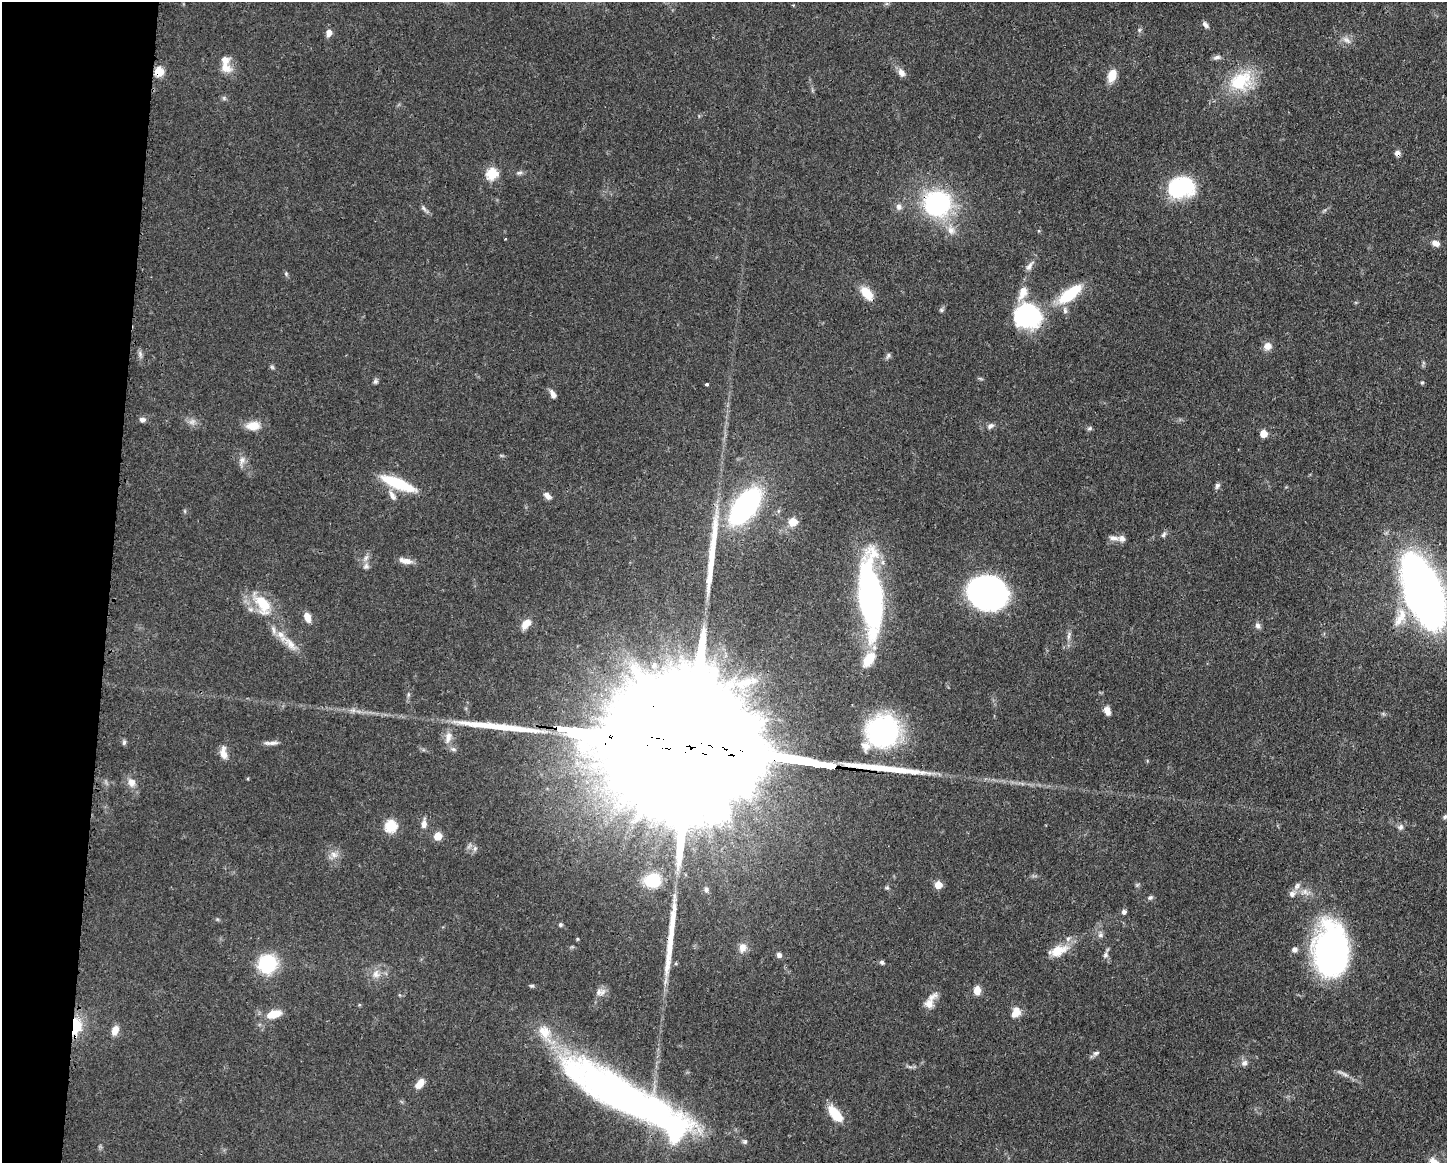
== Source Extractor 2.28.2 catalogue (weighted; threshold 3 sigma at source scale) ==
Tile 7 of 3 x 4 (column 1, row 3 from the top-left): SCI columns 116-1560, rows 1163-2323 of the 4680 x 4647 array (HDU 1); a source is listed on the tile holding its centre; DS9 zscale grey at full resolution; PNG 1449 x 1165 px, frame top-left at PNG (2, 2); no overlay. Shown black and unused: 8% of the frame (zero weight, under 3 of 4 exposures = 1% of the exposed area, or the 3 px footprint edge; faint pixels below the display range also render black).
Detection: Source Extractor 2.28.2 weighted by HDU 2 'WHT'; one run over the whole footprint, this tile lists its part. Background 0.0545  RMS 0.0032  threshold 0.0145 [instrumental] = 3 sigma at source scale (4.5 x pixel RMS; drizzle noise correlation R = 1.50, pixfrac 1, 0.05/0.05 arcsec/px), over >= 5 px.
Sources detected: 135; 2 too faint to see at this stretch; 2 inside a brighter object's white glare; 1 cosmic-ray / hot-pixel residue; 4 long thin detections or spike segments (spike, bleed or trail) — not listed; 13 inside a brighter listed object's ellipse — not listed separately; the other 113 listed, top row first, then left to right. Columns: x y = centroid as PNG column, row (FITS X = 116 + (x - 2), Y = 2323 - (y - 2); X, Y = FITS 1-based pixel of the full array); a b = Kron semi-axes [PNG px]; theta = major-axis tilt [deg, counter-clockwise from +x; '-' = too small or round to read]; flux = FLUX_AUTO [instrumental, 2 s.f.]
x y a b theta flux
793 5 3 3 - 0.32
1205 25 9 6 -49 1.1
1139 30 6 5 - 0.6
329 33 8 6 81 1.9
1346 40 14 7 -32 1.8
1217 57 10 6 20 1.1
225 67 19 12 -31 4
159 72 6 5 - 13
902 73 10 7 -58 1.9
1112 75 11 7 72 6.3
1241 81 35 25 30 16
519 173 9 5 10 0.84
492 174 6 6 - 20
1181 187 29 21 12 25
937 203 15 14 - 70
899 207 9 8 - 1.4
423 208 10 5 -56 0.95
951 230 15 10 -75 3.5
1435 243 10 7 -23 2
1029 266 17 7 55 1.8
286 274 6 5 - 0.55
867 293 18 10 -52 5.5
1070 294 33 12 38 14
941 310 7 5 -23 0.6
1028 316 31 27 -17 32
1267 346 9 8 - 2.6
140 354 11 5 -78 1
888 355 8 5 63 0.74
272 367 7 4 -45 0.54
375 381 7 6 - 0.7
1422 382 5 4 - 0.42
707 384 3 3 - 0.73
553 394 10 6 -70 1.7
142 420 8 6 -12 1.2
253 426 19 11 5 4.5
990 426 10 7 29 1.2
1090 428 7 5 30 0.67
1263 433 5 5 - 5.6
242 460 13 8 75 1.9
398 483 41 11 -22 15
1217 486 8 6 63 0.9
392 495 17 7 -59 2.1
547 496 11 6 -44 1.5
745 506 29 14 52 84
185 511 6 4 -71 0.39
793 522 6 6 - 7.5
1164 535 9 5 50 0.79
1114 538 17 5 -6 1.5
366 558 9 6 63 1.3
405 561 17 7 -10 2.6
366 566 9 7 64 1.2
986 592 34 25 -2 100
1424 592 60 27 -68 250
870 597 82 22 -85 83
263 604 34 18 -59 12
1402 614 21 11 -79 6.1
307 617 10 6 -68 3.2
526 624 13 8 51 3.4
1258 626 9 7 -61 1.1
1069 636 13 4 79 1.3
290 643 25 9 -51 4.4
654 665 10 6 83 1.6
1107 711 11 7 -66 2.3
883 731 35 34 - 48
448 737 17 9 76 3.1
124 742 7 5 74 0.7
271 743 20 5 3 1.6
691 747 155 28 -8 54000
223 753 18 9 -85 2.7
131 782 12 11 - 2.7
1444 817 7 5 36 0.73
424 824 13 7 84 1.8
391 826 7 6 - 22
1401 827 8 7 - 1.1
438 836 6 5 - 6.8
475 848 7 5 78 0.79
334 854 11 9 -31 2.2
653 880 19 16 13 11
938 885 6 6 - 4.9
1297 886 11 7 54 1.5
887 888 6 4 0 0.47
706 889 7 5 87 0.82
1292 894 8 8 - 1.5
1150 898 8 6 32 0.75
1124 912 5 5 - 1.2
560 925 5 5 - 0.57
1100 935 8 7 - 1.1
577 939 5 3 - 0.32
743 948 14 10 77 2.6
1294 949 7 6 - 1.4
1058 950 28 12 19 6.1
1331 950 54 34 -88 93
779 955 6 5 - 1.2
1105 955 8 6 78 1
882 962 7 6 - 0.68
267 964 16 16 - 21
376 974 10 9 - 2.2
532 986 6 4 1 0.53
977 990 9 7 -89 3.1
599 992 11 9 67 1.8
929 1004 15 13 59 3.3
1016 1011 13 9 -65 3.1
274 1014 17 9 16 5.7
76 1026 16 9 84 12
115 1030 12 8 68 2.7
1096 1053 9 5 15 0.94
1244 1063 9 7 45 1.4
1343 1073 21 4 -25 1.5
420 1084 12 7 54 3.1
625 1097 141 33 -28 160
835 1114 18 8 -50 9.1
745 1142 6 6 - 0.74
1434 1162 16 9 -38 3.1
Overlapping masked pixels (flux is a lower limit): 5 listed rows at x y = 159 72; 937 203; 1424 592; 691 747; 76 1026
Isophote crosses this tile's border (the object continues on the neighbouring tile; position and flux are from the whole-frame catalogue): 2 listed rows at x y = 1424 592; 1434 1162